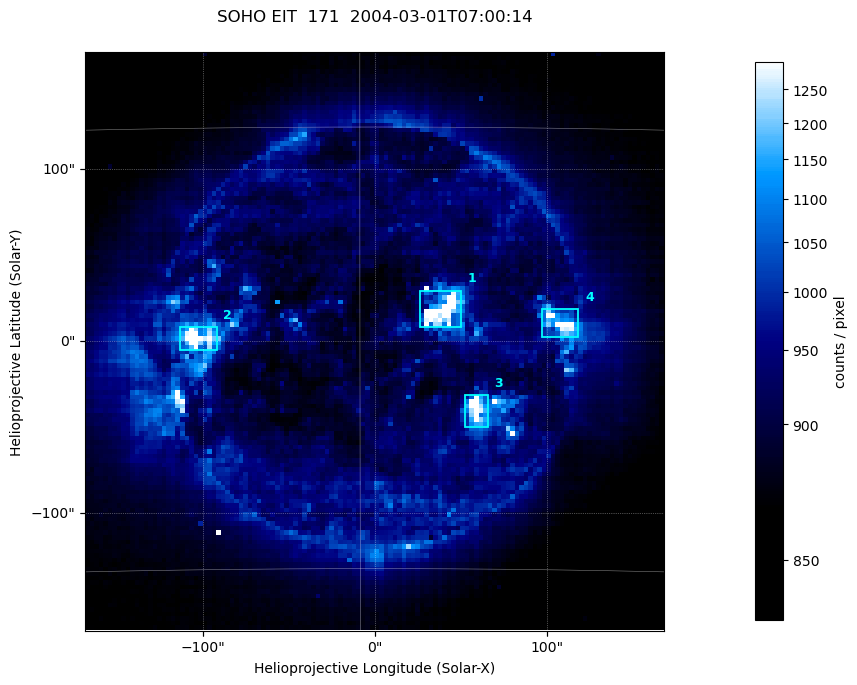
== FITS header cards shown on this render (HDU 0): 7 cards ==
TELESCOP= 'SOHO'               /
INSTRUME= 'EIT'                /
WAVELNTH=                  171 / 171 = Fe IX/X, 195 = Fe XII,
DATE-OBS= '2004-03-01T07:00:14.658' / UTC at spacecraft
CTYPE1  = 'Solar-X '           /
CTYPE2  = 'Solar-Y '           /
BUNIT   = 'counts / pixel    ' /

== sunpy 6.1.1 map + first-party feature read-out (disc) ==
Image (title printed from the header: SOHO EIT  171  2004-03-01T07:00:14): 128 x 128 px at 2.63 arcsec/px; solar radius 979 arcsec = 372 px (partial field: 3.8% of the solar disc is inside the frame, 100% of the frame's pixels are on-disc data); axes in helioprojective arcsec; data unit counts / pixel (BUNIT, on the colour bar)
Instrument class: DISC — disc imager (sunpy class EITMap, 171 A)
Bright regions (active regions / flare kernels): reference = the on-disc median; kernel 3 px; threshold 5 sigma = 235 counts / pixel over a disc level ~900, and >= 1.15x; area >= 16 px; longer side >= 3 px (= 7.9 arcsec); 4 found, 4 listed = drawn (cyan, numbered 1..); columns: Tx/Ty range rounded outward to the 10 arcsec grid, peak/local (2 s.f.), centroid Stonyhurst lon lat
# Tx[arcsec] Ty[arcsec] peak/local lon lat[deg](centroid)
1 20..50 0..30 1.6 +3 -6
2 -120..-90 -10..10 1.6 -6 -7
3 50..70 -50..-30 1.6 +4 -10
4 90..120 0..20 1.4 +7 -7